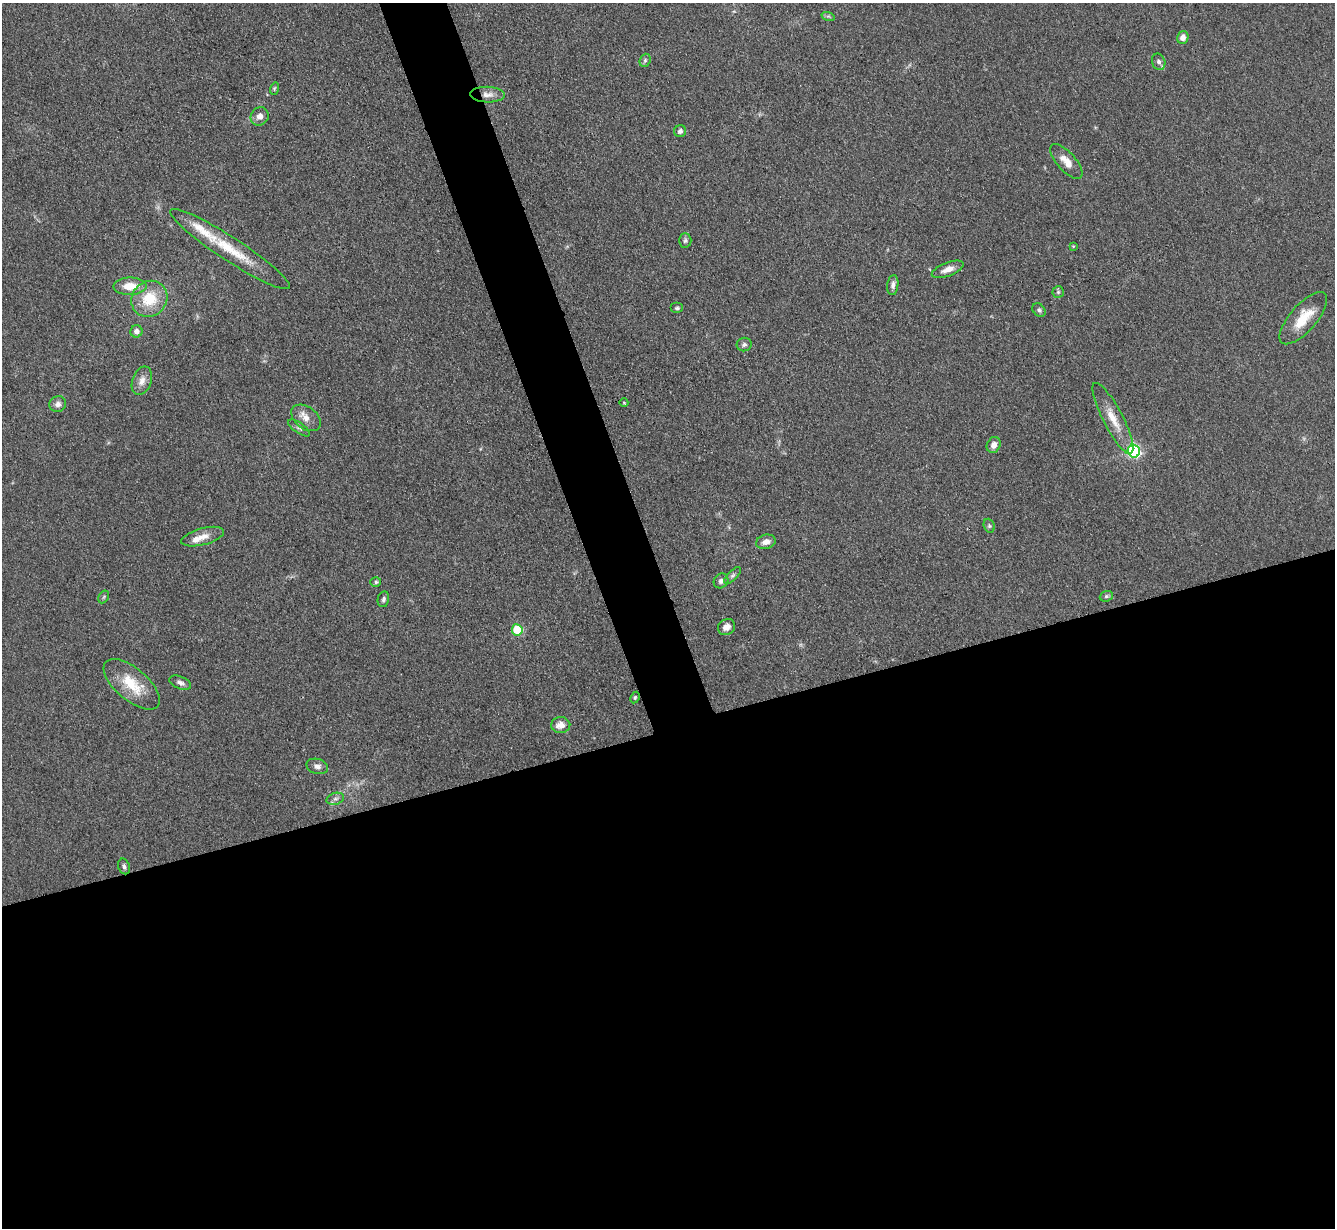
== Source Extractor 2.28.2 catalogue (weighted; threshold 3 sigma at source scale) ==
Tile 15 of 4 x 4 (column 3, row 4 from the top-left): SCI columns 2675-4007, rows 278-1503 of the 5350 x 5332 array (HDU 1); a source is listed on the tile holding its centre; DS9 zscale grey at full resolution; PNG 1337 x 1230 px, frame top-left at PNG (2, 3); each listed source drawn as its Kron ellipse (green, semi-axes under 4 px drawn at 4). Shown black and unused: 44% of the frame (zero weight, under 3 of 4 exposures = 1% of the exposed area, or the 3 px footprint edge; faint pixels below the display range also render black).
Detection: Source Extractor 2.28.2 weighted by HDU 2 'WHT'; one run over the whole footprint, this tile lists its part. Background 0.116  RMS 0.0069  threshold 0.031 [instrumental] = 3 sigma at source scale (4.5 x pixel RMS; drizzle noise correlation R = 1.50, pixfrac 1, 0.05/0.05 arcsec/px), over >= 5 px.
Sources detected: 50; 2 inside a brighter listed object's ellipse — not listed separately; the other 48 listed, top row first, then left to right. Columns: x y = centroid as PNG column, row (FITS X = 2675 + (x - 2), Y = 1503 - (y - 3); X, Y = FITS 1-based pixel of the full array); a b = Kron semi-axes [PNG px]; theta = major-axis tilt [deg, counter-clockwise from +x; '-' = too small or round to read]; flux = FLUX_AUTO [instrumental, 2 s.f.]
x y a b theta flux
828 16 7 4 -18 1.1
1183 37 7 5 75 4.4
645 60 7 5 70 1.5
1159 62 8 6 -70 2.5
274 89 6 4 73 1
487 95 17 8 -1 5.6
260 116 9 8 - 4.1
680 131 6 6 - 2.3
1066 162 22 9 -48 8.2
685 240 7 6 - 1.7
1073 246 4 3 - 0.56
230 249 71 12 -33 29
948 269 17 7 21 5.3
893 285 10 5 84 2.9
130 286 16 8 1 12
1058 292 6 5 - 1.2
149 299 19 17 45 23
677 308 6 5 - 1.3
1039 310 7 6 - 1.7
1303 318 32 13 49 18
136 331 6 6 - 3.4
744 344 7 6 - 1.9
142 381 15 9 70 5.3
624 403 4 3 - 0.5
58 404 8 8 - 3.2
306 418 16 11 -37 6.9
1113 418 40 10 -62 13
299 428 13 5 -35 2
994 445 8 6 64 4.5
1134 451 6 6 - 140
989 526 7 5 -69 1.4
203 537 22 8 15 6.9
766 542 10 7 15 4.3
733 575 11 4 45 2
721 581 8 7 - 2.3
376 582 5 4 - 1.1
1106 596 7 5 21 1.4
104 597 7 5 59 1.1
383 599 8 5 78 1.8
727 627 9 7 33 4.5
517 630 5 5 - 31
180 683 11 6 -23 2.7
132 684 34 16 -40 23
635 698 6 4 63 1
561 725 9 8 - 6.7
317 766 11 7 -15 3.2
335 799 9 6 17 2.4
124 866 8 5 -68 1.9